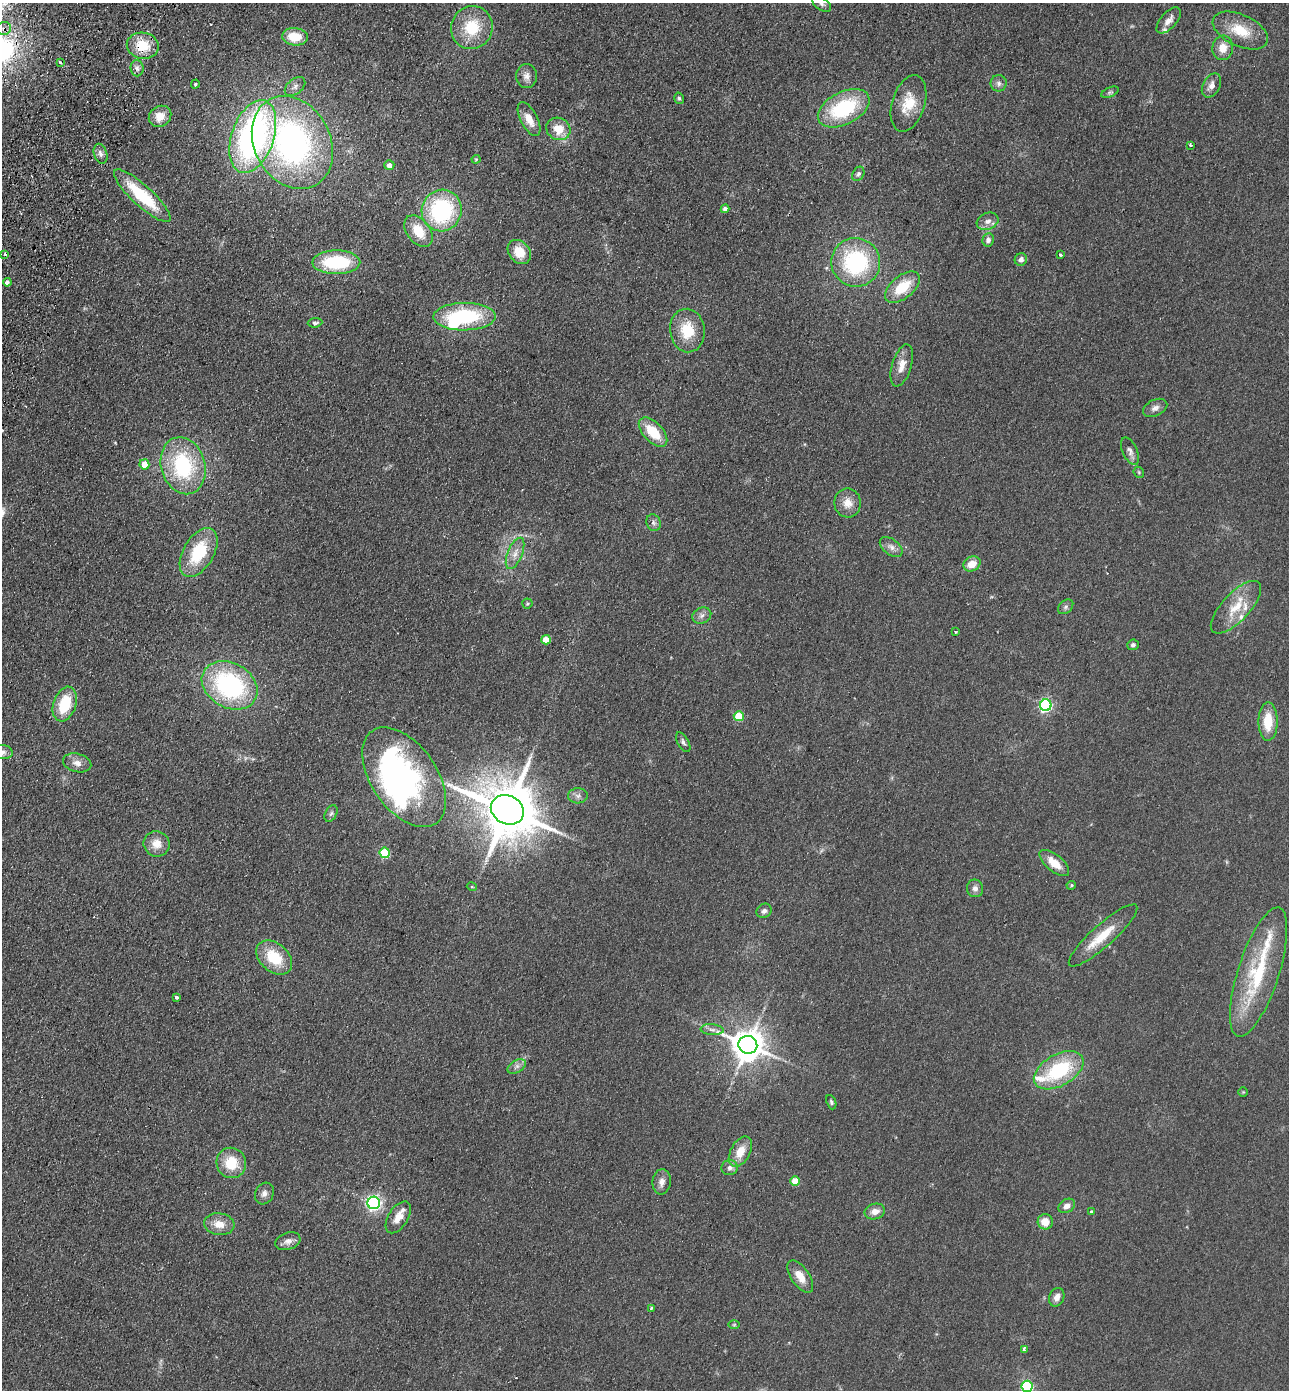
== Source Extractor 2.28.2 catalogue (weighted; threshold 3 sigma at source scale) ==
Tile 11 of 4 x 4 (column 3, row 3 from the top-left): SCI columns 2771-4057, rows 1414-2801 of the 5672 x 5603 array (HDU 1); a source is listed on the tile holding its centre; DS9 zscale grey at full resolution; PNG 1291 x 1392 px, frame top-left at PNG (2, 3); each listed source drawn as its Kron ellipse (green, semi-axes under 4 px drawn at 4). Shown black and unused: <1% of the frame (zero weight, under 2 of 3 exposures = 3% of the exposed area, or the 3 px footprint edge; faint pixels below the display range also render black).
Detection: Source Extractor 2.28.2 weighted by HDU 2 'WHT'; one run over the whole footprint, this tile lists its part. Background 0.105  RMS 0.01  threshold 0.0471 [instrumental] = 3 sigma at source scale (4.5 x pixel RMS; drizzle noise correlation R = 1.50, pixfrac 1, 0.05/0.05 arcsec/px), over >= 5 px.
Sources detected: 129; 6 inside a brighter object's white glare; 2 cosmic-ray / hot-pixel residue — neither listed nor drawn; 6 inside a brighter listed object's ellipse — not listed separately; the other 115 listed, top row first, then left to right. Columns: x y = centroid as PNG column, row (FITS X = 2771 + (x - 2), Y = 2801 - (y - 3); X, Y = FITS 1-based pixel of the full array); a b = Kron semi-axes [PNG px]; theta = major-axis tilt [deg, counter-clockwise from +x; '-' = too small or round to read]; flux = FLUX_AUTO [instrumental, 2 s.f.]
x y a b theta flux
822 4 10 6 -37 3.2
1169 20 16 8 49 7.4
472 28 22 20 66 40
4 29 7 6 - 5.6
1240 30 29 16 -25 29
295 37 13 9 -5 24
143 46 16 13 -12 28
1223 48 12 10 81 13
60 62 3 3 - 1.7
137 68 8 6 -86 3.6
526 76 12 10 90 6.5
999 83 8 8 - 3.8
195 84 4 4 - 1.7
1211 85 13 8 61 6.8
295 87 11 7 38 4.7
1110 92 9 4 24 2.2
679 98 6 4 -72 1.6
908 103 29 16 73 26
844 108 28 16 27 82
160 116 12 10 34 12
529 119 18 8 -63 14
558 129 12 11 - 18
253 136 38 21 71 300
292 143 49 38 -61 300
1190 145 3 3 - 1.6
100 154 10 6 -72 4
476 159 4 4 - 1.1
389 165 5 5 - 5.1
858 174 7 5 60 2.4
142 196 37 10 -42 59
725 209 4 4 - 3.8
442 210 21 20 - 120
988 221 11 8 21 5.9
418 231 18 11 -53 22
988 240 7 6 - 3.8
519 252 13 10 -50 21
5 254 3 3 - 3.3
1060 255 3 3 - 2.8
1021 259 6 6 - 4.3
336 262 24 12 0 69
856 262 24 24 - 110
7 282 4 4 - 3.5
902 287 20 11 40 31
464 317 31 13 1 88
315 323 7 4 4 2.4
687 330 22 17 -82 31
902 365 22 9 74 13
1155 408 13 8 26 5.2
653 432 18 10 -46 30
1130 451 15 7 -65 4.7
144 464 5 5 - 13
183 466 29 22 -74 94
1139 472 6 5 - 1.3
848 503 14 13 - 13
654 523 8 7 - 3.6
891 547 13 7 -37 6
199 552 27 15 60 53
515 553 17 7 68 8.7
972 564 9 7 28 13
527 604 5 5 - 1.4
1066 607 9 6 41 2.6
1236 607 33 14 47 26
702 615 10 7 26 4.5
956 632 3 2 - 1.1
546 640 5 4 - 17
1133 645 6 5 - 2.6
230 685 29 22 -30 150
65 704 18 11 71 36
1046 705 6 6 - 170
739 716 5 5 - 40
1268 722 19 9 89 25
683 742 11 5 -60 2.9
3 752 10 7 -9 4.6
77 763 14 9 -14 7.7
404 777 56 32 -55 200
578 796 10 7 2 4.3
507 810 17 14 -28 6900
331 813 9 5 62 2.8
157 844 13 12 - 13
385 853 5 5 - 55
1054 863 18 8 -39 16
1071 885 5 4 - 1.5
472 887 5 3 - 0.95
975 888 9 8 - 4.6
764 911 8 7 - 3.3
1103 935 45 11 42 28
274 958 20 14 -41 36
1259 972 68 20 72 91
176 997 4 3 - 2.4
712 1030 11 5 -5 4.3
748 1045 9 9 - 2000
517 1067 10 6 32 4
1059 1070 27 15 30 75
1243 1092 5 4 - 1.1
831 1102 7 4 -69 2
740 1152 16 10 61 16
231 1163 15 14 - 29
730 1168 8 7 - 4.5
795 1181 5 4 - 27
662 1182 13 9 83 6.8
264 1193 11 9 63 5.4
374 1203 6 6 - 280
1067 1206 9 6 31 6.2
875 1211 10 7 17 8.2
1091 1212 4 3 - 1.8
398 1217 18 9 58 12
1045 1222 8 7 - 14
219 1224 15 11 -8 13
288 1241 13 8 19 6.3
800 1276 19 9 -56 15
1057 1297 9 7 67 6.3
651 1308 3 3 - 2
734 1325 6 4 1 1.3
1024 1349 3 3 - 3.6
1027 1386 5 5 - 130
Overlapping masked pixels (flux is a lower limit): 2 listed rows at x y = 4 29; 143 46
Isophote crosses this tile's border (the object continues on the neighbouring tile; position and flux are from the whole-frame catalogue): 3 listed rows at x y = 822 4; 3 752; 1027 1386